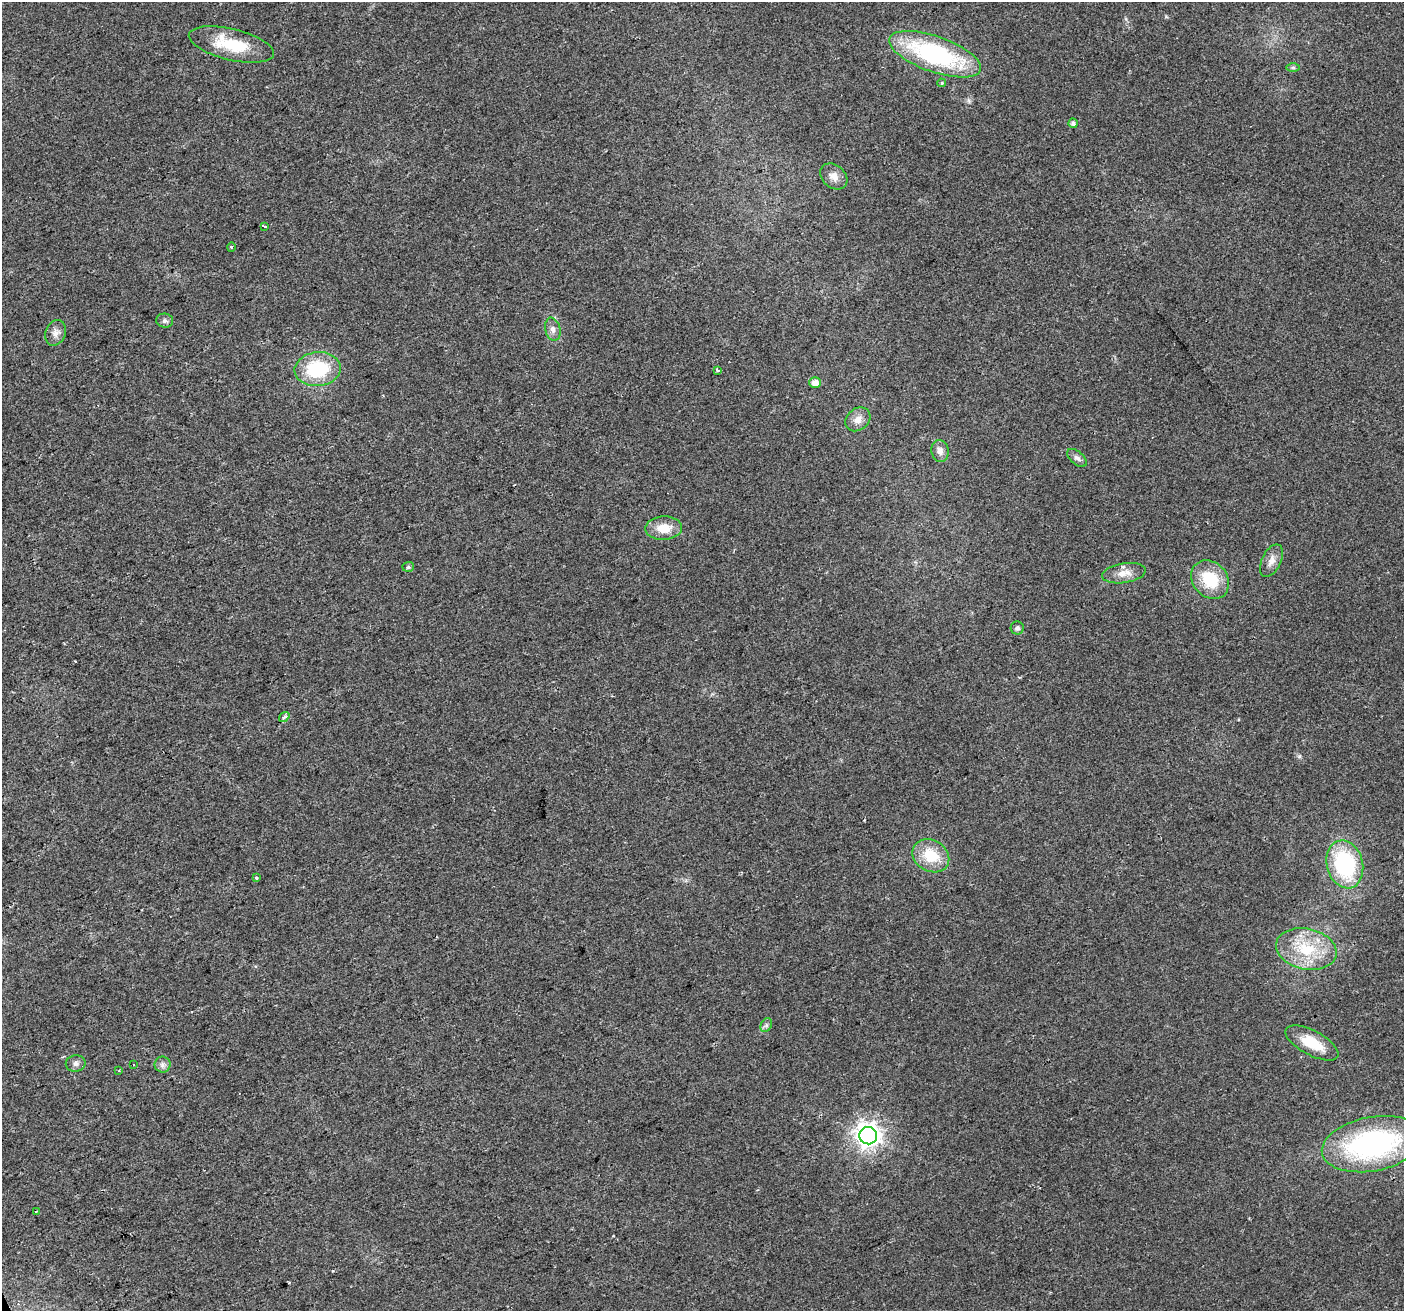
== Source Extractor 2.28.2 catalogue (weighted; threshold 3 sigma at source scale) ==
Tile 7 of 4 x 4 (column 3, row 2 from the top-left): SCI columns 2805-4206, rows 2760-4068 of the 5607 x 5461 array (HDU 1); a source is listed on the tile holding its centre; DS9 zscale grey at full resolution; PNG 1406 x 1313 px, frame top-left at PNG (2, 2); each listed source drawn as its Kron ellipse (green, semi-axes under 4 px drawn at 4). Shown black and unused: <1% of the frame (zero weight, under 2 of 3 exposures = <1% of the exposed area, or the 3 px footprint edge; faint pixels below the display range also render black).
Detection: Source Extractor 2.28.2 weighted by HDU 2 'WHT'; one run over the whole footprint, this tile lists its part. Background 0.0293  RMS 0.0063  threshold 0.0285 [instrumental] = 3 sigma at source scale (4.5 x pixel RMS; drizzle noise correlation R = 1.50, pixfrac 1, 0.0396/0.0396 arcsec/px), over >= 5 px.
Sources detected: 40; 2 cosmic-ray / hot-pixel residue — neither listed nor drawn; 1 inside a brighter listed object's ellipse — not listed separately; the other 37 listed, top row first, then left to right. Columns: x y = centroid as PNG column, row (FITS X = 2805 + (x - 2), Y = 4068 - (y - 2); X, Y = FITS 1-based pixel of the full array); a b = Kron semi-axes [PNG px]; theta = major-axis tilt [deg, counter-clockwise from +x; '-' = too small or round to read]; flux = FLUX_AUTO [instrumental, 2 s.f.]
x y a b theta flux
231 44 44 15 -14 29
935 54 48 18 -19 92
1293 67 7 4 0 1.2
941 83 4 4 - 0.89
1073 123 4 4 - 2.1
834 176 15 11 -39 5.4
265 226 4 3 - 4.6
231 247 4 4 - 0.85
165 321 8 7 - 1.8
553 329 12 7 -76 3.3
56 333 13 10 68 4.3
318 369 23 17 6 41
718 370 4 3 - 3.9
815 383 6 5 - 5
858 419 14 10 38 5.3
940 451 11 8 -79 3.6
1077 458 11 6 -40 2.5
664 528 18 11 2 11
1271 561 17 9 64 5.3
408 567 6 5 - 1.2
1124 573 22 10 9 7.4
1210 580 21 17 -48 25
1017 628 6 6 - 1.6
284 717 5 4 - 2.8
931 856 19 15 -31 20
1345 864 24 18 -75 66
256 878 3 3 - 2.2
1306 949 31 20 -12 30
766 1025 7 5 60 1.5
1312 1043 29 12 -28 18
76 1063 10 8 1 2.3
133 1064 2 2 - 0.59
162 1065 8 8 - 2.5
119 1071 3 3 - 0.67
868 1136 9 8 - 570
1372 1144 51 27 11 130
36 1212 4 2 - 0.54
Unlisted compact peaks at least as high as the median listed source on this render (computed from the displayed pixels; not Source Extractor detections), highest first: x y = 1299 756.